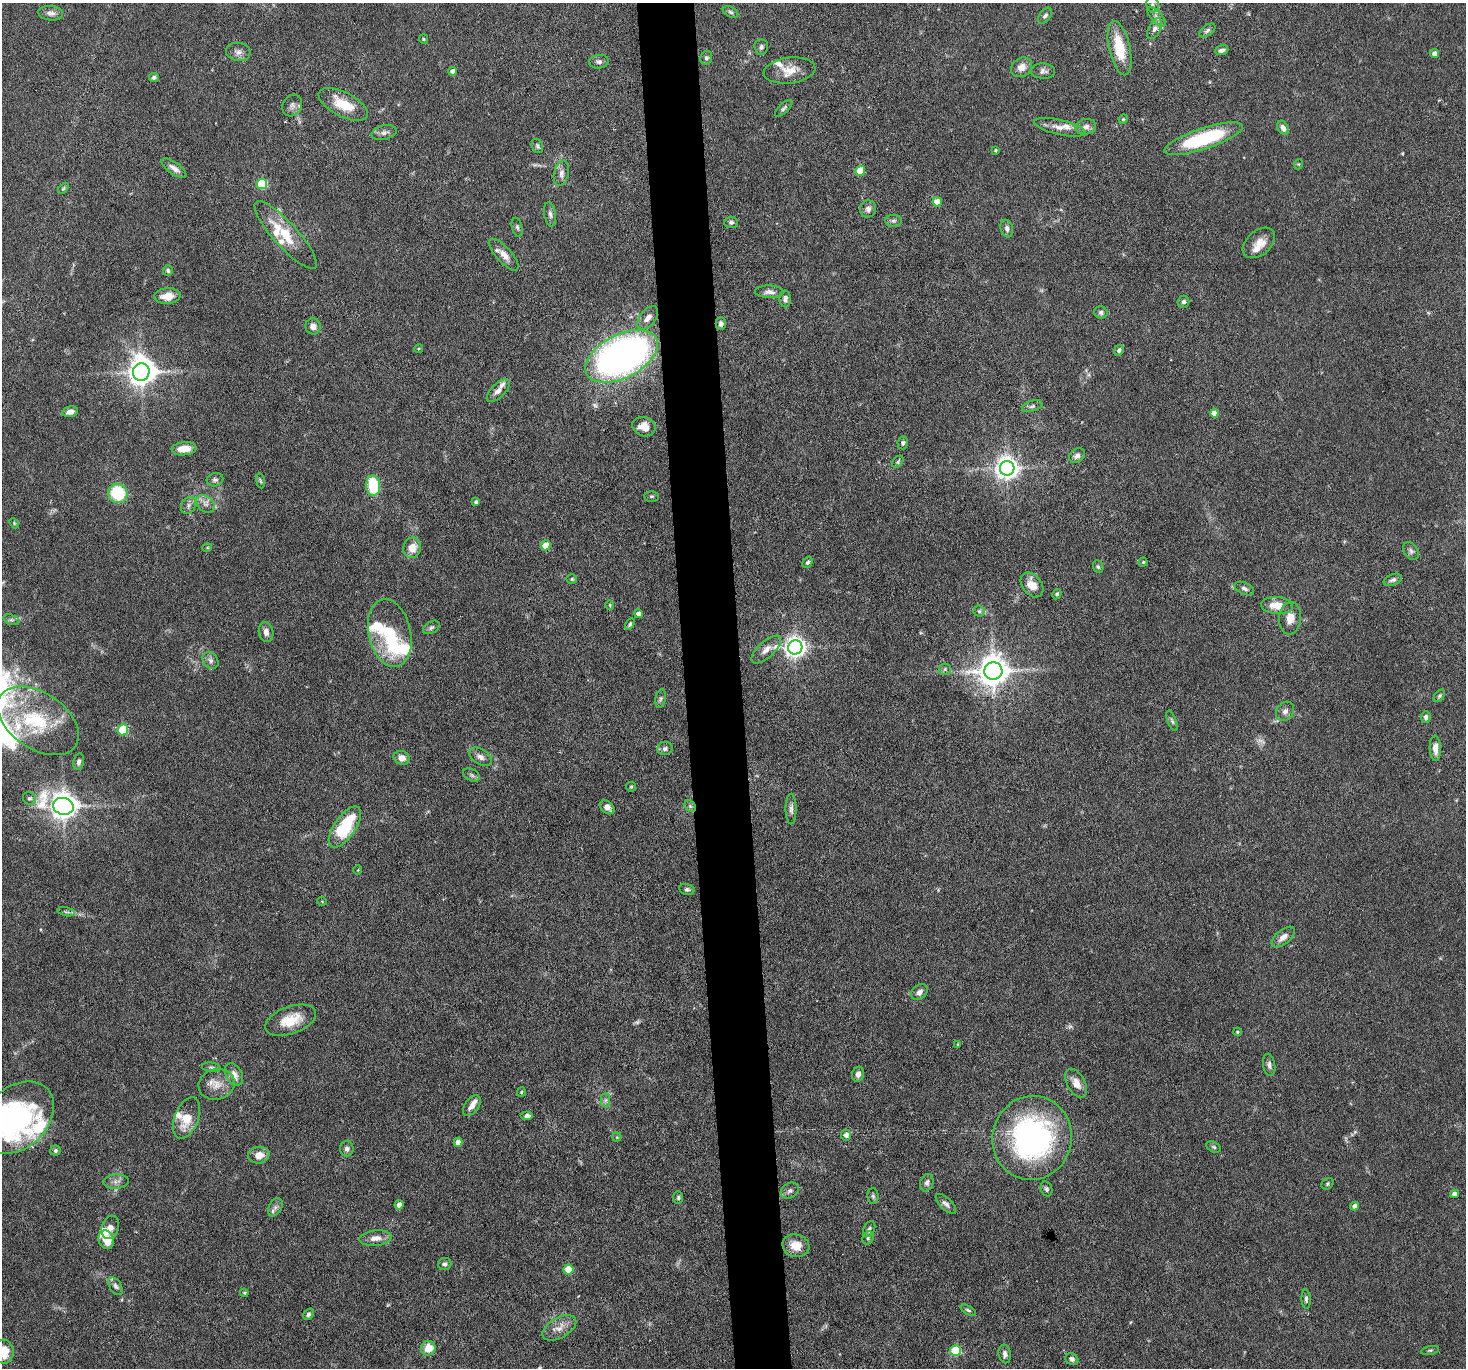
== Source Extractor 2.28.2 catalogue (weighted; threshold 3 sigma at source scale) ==
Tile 5 of 3 x 3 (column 2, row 2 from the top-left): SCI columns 1464-2927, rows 1512-2877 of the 4390 x 4364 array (HDU 1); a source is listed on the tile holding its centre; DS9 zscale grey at full resolution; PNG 1468 x 1370 px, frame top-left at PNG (2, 3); each listed source drawn as its Kron ellipse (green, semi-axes under 4 px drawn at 4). Shown black and unused: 4% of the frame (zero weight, under 3 of 6 exposures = <1% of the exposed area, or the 3 px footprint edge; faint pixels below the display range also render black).
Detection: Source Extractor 2.28.2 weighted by HDU 2 'WHT'; one run over the whole footprint, this tile lists its part. Background 0.0814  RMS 0.0037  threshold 0.015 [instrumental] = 3 sigma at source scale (4.09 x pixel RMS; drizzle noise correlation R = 1.36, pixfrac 0.8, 0.05/0.05 arcsec/px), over >= 5 px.
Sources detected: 208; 4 too faint to see at this stretch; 3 inside a brighter object's white glare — neither listed nor drawn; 14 inside a brighter listed object's ellipse — not listed separately; the other 187 listed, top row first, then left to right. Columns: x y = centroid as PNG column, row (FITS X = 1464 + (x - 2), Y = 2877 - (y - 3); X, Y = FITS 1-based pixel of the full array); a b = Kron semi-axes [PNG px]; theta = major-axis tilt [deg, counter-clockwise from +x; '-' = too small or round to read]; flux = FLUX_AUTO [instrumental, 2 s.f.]
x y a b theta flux
1153 5 7 6 - 0.93
730 12 8 5 -27 0.78
51 13 12 7 -5 1.6
1045 16 9 5 54 0.91
1156 17 12 5 -47 1.6
1155 29 11 6 64 1.6
1207 30 9 5 38 0.85
424 39 5 4 - 0.39
761 47 8 7 - 0.99
1120 48 27 10 -77 12
1222 50 7 4 19 1.2
238 52 12 9 -7 2
1435 54 4 4 - 1.8
706 58 7 5 66 0.73
599 62 10 6 5 1.1
1021 67 11 9 35 3
790 70 26 13 7 5.7
453 71 4 4 - 1.6
1043 71 12 7 -2 1.4
154 77 5 4 - 0.81
343 104 27 12 -27 9.4
292 106 11 9 62 1.6
784 108 11 4 43 0.9
1123 119 5 4 - 0.41
1060 127 26 7 -13 3.3
1086 127 10 7 12 1.7
1283 128 7 5 -61 1.5
384 133 13 7 13 1.5
1203 139 41 10 18 29
537 146 7 5 -70 0.78
995 150 4 3 - 0.43
1299 164 5 3 - 0.26
174 168 14 6 -35 2.1
860 171 5 5 - 8.6
561 173 13 7 76 1.8
262 184 5 5 - 25
63 188 6 4 46 0.52
937 202 5 4 - 5
868 209 8 8 - 1.6
550 214 12 6 -81 1.2
893 221 8 6 0 0.92
731 222 7 5 1 0.84
517 227 10 5 -77 0.81
1007 229 9 6 -76 1.3
286 235 44 12 -48 11
1259 243 19 12 41 4
504 255 20 7 -48 3.3
168 271 5 5 - 0.77
769 292 14 6 -2 1.9
167 296 13 8 5 4.2
785 299 8 6 -89 1.4
1183 302 6 6 - 1.2
1101 312 7 6 - 1
648 318 13 8 51 2.5
721 324 6 5 - 1.1
313 326 8 7 - 2.3
418 349 4 3 - 0.34
1119 350 5 4 - 0.87
622 356 39 21 27 180
141 372 9 8 - 420
498 390 14 7 44 2.1
1032 406 10 5 18 0.98
70 412 8 5 11 2.1
1214 413 4 4 - 2.5
644 427 12 9 -19 3.4
903 443 6 5 - 0.94
184 449 12 6 6 5
1077 456 8 6 38 1.5
898 462 7 4 50 0.59
1007 468 7 7 - 280
215 480 8 6 13 0.98
260 481 8 3 -81 0.51
373 486 10 7 -85 16
118 493 10 9 - 19
651 496 7 5 0 0.56
476 502 4 3 - 0.86
205 504 10 7 -41 1.7
188 505 9 7 56 1.3
14 523 5 4 - 0.42
546 545 5 5 - 6.3
207 548 5 3 - 0.32
412 548 10 8 71 3.9
1411 551 9 6 -56 1.1
808 562 6 4 56 0.73
1143 562 4 4 - 0.41
1098 567 6 5 - 0.64
572 579 5 4 - 0.57
1393 580 9 5 20 0.97
1032 585 14 9 -52 4.4
1244 588 10 6 -24 1.1
1057 594 5 4 - 0.78
610 605 5 4 - 0.36
1277 605 16 8 -5 5.9
979 611 5 5 - 0.64
638 614 4 4 - 1.4
1290 618 16 11 83 3.8
11 620 8 5 -18 0.78
630 624 6 4 59 0.68
431 627 9 5 31 0.86
266 632 10 7 -78 2
390 633 34 21 -77 18
795 647 7 7 - 230
766 649 19 8 42 2.8
210 660 9 7 -54 1.2
945 669 6 6 - 0.74
993 671 9 8 - 580
1439 696 7 4 50 0.54
661 699 9 5 79 0.83
1285 711 10 8 50 1.7
1426 717 6 5 - 0.95
38 721 45 28 -34 25
1172 721 11 4 -69 0.77
123 730 5 5 - 18
665 748 8 6 18 1.1
1435 748 13 5 -88 2.8
480 757 12 7 -31 1.7
402 758 8 6 -22 2.3
79 762 8 5 77 1.1
472 775 9 5 -27 0.89
631 787 5 4 - 0.41
29 798 7 6 - 0.74
63 806 10 8 -15 410
690 806 6 5 - 0.8
607 807 8 6 -42 2
791 809 15 5 -90 1.4
345 827 24 10 55 21
358 870 5 3 - 0.3
687 889 8 5 -13 0.95
322 901 5 3 - 0.26
66 912 9 3 -12 0.73
1283 937 14 7 39 2.5
919 992 9 7 43 1.7
291 1020 26 13 20 8.2
1237 1032 4 4 - 0.38
958 1044 4 4 - 0.33
1269 1065 11 6 -80 1.2
211 1067 9 4 -7 0.7
234 1074 12 8 -61 2.4
858 1074 7 6 - 1.7
1076 1083 16 9 -61 3.5
217 1084 18 15 13 4.9
521 1092 5 4 - 0.4
606 1100 7 4 89 0.91
472 1106 12 7 53 2.5
527 1116 6 4 0 1.1
17 1118 41 30 44 62
187 1118 22 12 69 7.1
846 1135 5 5 - 1.5
617 1137 4 4 - 0.33
1032 1138 42 39 78 86
458 1142 4 4 - 2.8
1214 1147 8 5 -27 0.63
347 1149 7 6 - 1.3
55 1150 5 5 - 0.75
259 1155 10 8 9 3.5
116 1182 13 7 5 1.7
927 1183 9 6 72 1.1
1327 1184 6 5 - 0.62
1047 1189 7 5 -70 0.72
790 1191 10 7 31 1.3
1455 1194 4 4 - 2
873 1196 8 5 -89 0.77
678 1197 6 5 - 0.59
946 1204 13 6 -44 1.3
399 1205 4 4 - 2.3
1355 1206 4 4 - 1.9
275 1207 10 6 62 1.3
110 1227 12 8 71 2
869 1229 8 5 65 0.83
375 1238 16 7 6 2.9
868 1238 7 5 62 0.6
106 1240 9 7 -71 5.6
796 1246 13 11 -16 5.3
445 1264 7 6 - 0.93
568 1269 5 5 - 7.7
115 1286 10 5 -57 1.2
244 1293 4 3 - 0.42
1306 1299 9 4 -87 0.85
968 1310 8 3 -32 0.68
309 1314 6 4 56 0.76
559 1328 18 10 30 3.4
428 1348 7 7 - 5
1430 1350 9 3 11 0.54
955 1351 5 5 - 19
4 1352 12 10 -86 6.6
1005 1354 9 6 -81 1.4
1072 1359 7 5 -33 1
Overlapping masked pixels (flux is a lower limit): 1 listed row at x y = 690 806
Isophote crosses this tile's border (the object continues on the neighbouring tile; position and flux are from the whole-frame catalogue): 2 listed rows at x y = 17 1118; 4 1352